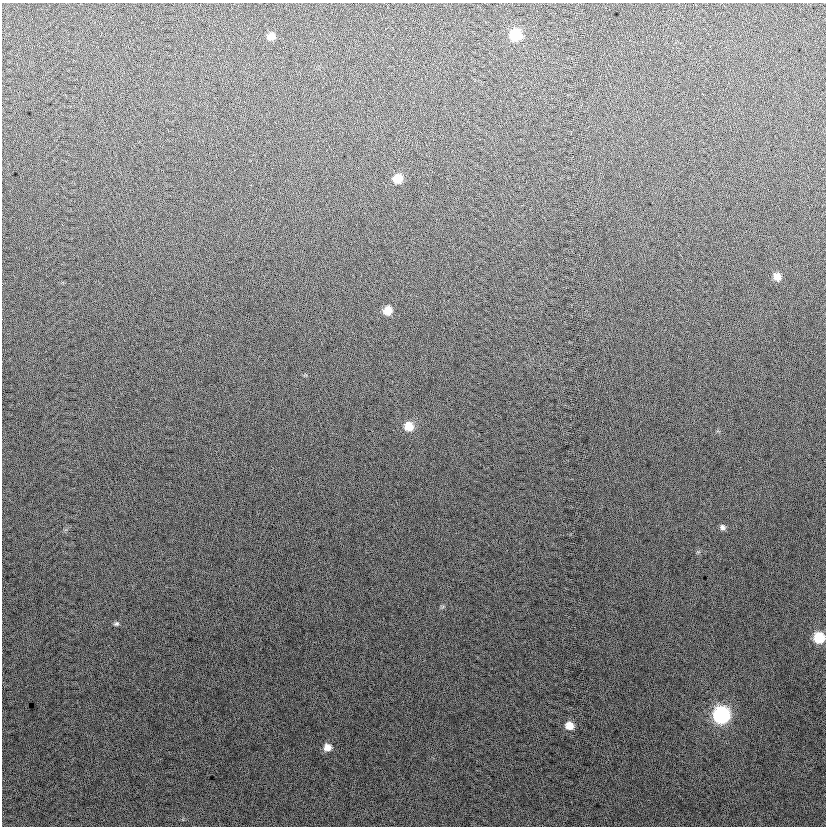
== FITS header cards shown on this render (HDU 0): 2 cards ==
NAXIS1  =                  824
NAXIS2  =                  824

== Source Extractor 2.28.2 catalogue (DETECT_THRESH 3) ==
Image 824 x 824 px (HDU 0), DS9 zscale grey, 1 PNG px = 1 image px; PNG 828 x 828 px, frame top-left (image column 1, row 824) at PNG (2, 3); no overlay
Background 12.4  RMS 13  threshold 40.5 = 3 sigma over >= 5 px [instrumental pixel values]
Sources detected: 12; all 12 listed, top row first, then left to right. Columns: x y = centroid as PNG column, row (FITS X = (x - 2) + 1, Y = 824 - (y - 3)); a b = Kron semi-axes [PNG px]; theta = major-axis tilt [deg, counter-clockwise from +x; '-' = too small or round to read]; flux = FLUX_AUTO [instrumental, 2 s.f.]
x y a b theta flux
515 35 9 9 - 36000
271 36 8 7 - 7000
397 178 8 8 - 15000
777 277 8 7 - 7500
387 310 8 8 - 12000
409 426 10 10 - 13000
722 527 8 7 - 2900
116 624 7 6 - 1900
819 637 9 8 - 32000
721 715 9 9 - 160000
569 726 9 8 - 11000
327 747 8 8 - 7200
At the frame edge (FLAGS 8, measured only in part): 1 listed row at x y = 819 637